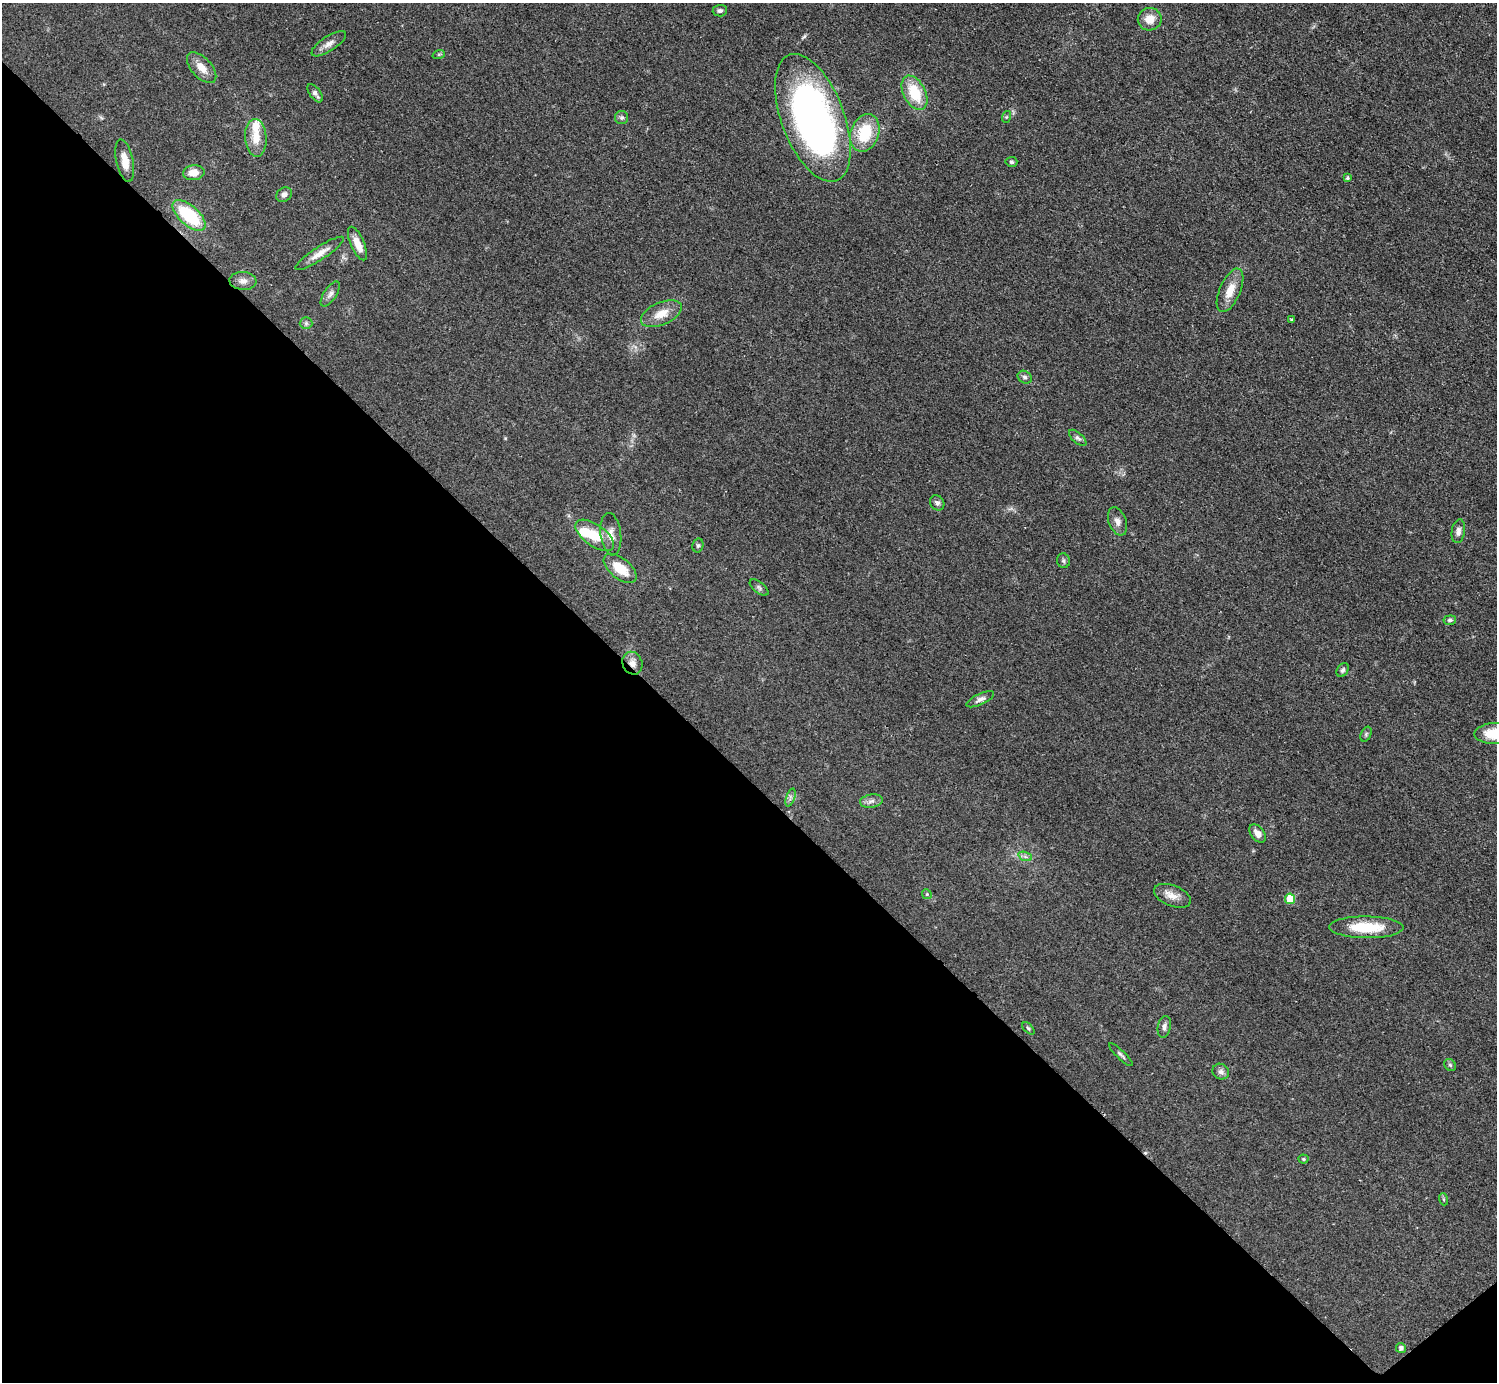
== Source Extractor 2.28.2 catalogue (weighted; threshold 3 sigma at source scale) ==
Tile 14 of 4 x 4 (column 2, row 4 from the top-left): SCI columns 1503-2997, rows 307-1686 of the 5989 x 5988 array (HDU 1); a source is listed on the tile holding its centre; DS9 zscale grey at full resolution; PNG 1499 x 1384 px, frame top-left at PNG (2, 3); each listed source drawn as its Kron ellipse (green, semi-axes under 4 px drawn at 4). Shown black and unused: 44% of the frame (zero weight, under 2 of 3 exposures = <1% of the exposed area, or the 3 px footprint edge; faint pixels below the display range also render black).
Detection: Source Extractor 2.28.2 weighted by HDU 2 'WHT'; one run over the whole footprint, this tile lists its part. Background 0.05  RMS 0.0069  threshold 0.0312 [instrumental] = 3 sigma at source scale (4.5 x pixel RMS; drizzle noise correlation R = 1.50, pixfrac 1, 0.05/0.05 arcsec/px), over >= 5 px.
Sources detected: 62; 1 inside a brighter object's white glare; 1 cosmic-ray / hot-pixel residue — neither listed nor drawn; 1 inside a brighter listed object's ellipse — not listed separately; the other 59 listed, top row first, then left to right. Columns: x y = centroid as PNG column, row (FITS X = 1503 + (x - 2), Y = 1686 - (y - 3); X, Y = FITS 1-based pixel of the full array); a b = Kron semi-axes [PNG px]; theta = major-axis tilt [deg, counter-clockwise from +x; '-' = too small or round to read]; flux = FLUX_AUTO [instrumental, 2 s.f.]
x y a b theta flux
720 11 7 6 - 1.8
1150 19 12 11 - 8.2
329 44 20 7 33 4.7
439 54 6 4 19 0.92
202 68 19 10 -48 7.8
315 93 10 5 -53 2.5
914 93 18 11 -63 23
1006 117 6 4 71 0.84
621 118 6 6 - 1.6
813 118 67 31 -69 310
865 133 19 14 70 28
256 138 19 10 -86 10
125 161 21 8 -78 8.1
1011 162 6 5 - 1.4
194 173 11 7 7 7.7
1347 178 4 4 - 1.2
284 195 8 6 34 2.9
189 215 20 9 -41 41
357 244 18 6 -67 8.3
320 253 29 6 33 7.2
243 281 13 9 -4 4.2
1230 290 23 10 66 10
330 294 14 6 57 3
661 314 22 11 24 11
1291 320 3 3 - 1.3
306 323 6 6 - 1.4
1025 377 7 6 - 1.7
1078 438 10 5 -42 2
937 503 8 6 -56 2.1
1117 521 15 8 -68 4.1
1458 531 12 6 80 3.1
611 534 21 10 -83 6.2
595 535 22 11 -36 18
698 545 7 5 75 1.4
1063 561 7 6 - 1.5
620 568 19 10 -39 15
759 587 11 5 -38 1.8
1450 620 6 4 7 1.4
632 663 11 9 -65 5
1343 670 7 5 58 1.6
980 699 15 5 25 2.8
1496 733 21 10 2 19
1366 734 8 5 66 1.2
790 798 9 4 72 1.8
871 801 11 6 9 3
1257 833 10 6 -54 4.3
1025 856 7 4 -20 1.6
927 894 5 4 - 0.9
1172 896 19 10 -22 6.8
1290 899 5 5 - 15
1366 927 37 11 0 25
1164 1027 11 6 78 2.9
1028 1028 7 4 -45 1.1
1121 1055 16 3 -44 1.7
1450 1065 6 5 - 1.2
1221 1072 8 7 - 2.4
1303 1159 5 4 - 1.1
1443 1199 6 4 -72 0.87
1401 1348 5 5 - 2.1
Overlapping masked pixels (flux is a lower limit): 1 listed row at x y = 632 663
Isophote crosses this tile's border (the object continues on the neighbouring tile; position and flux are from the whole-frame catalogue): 1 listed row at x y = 1496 733